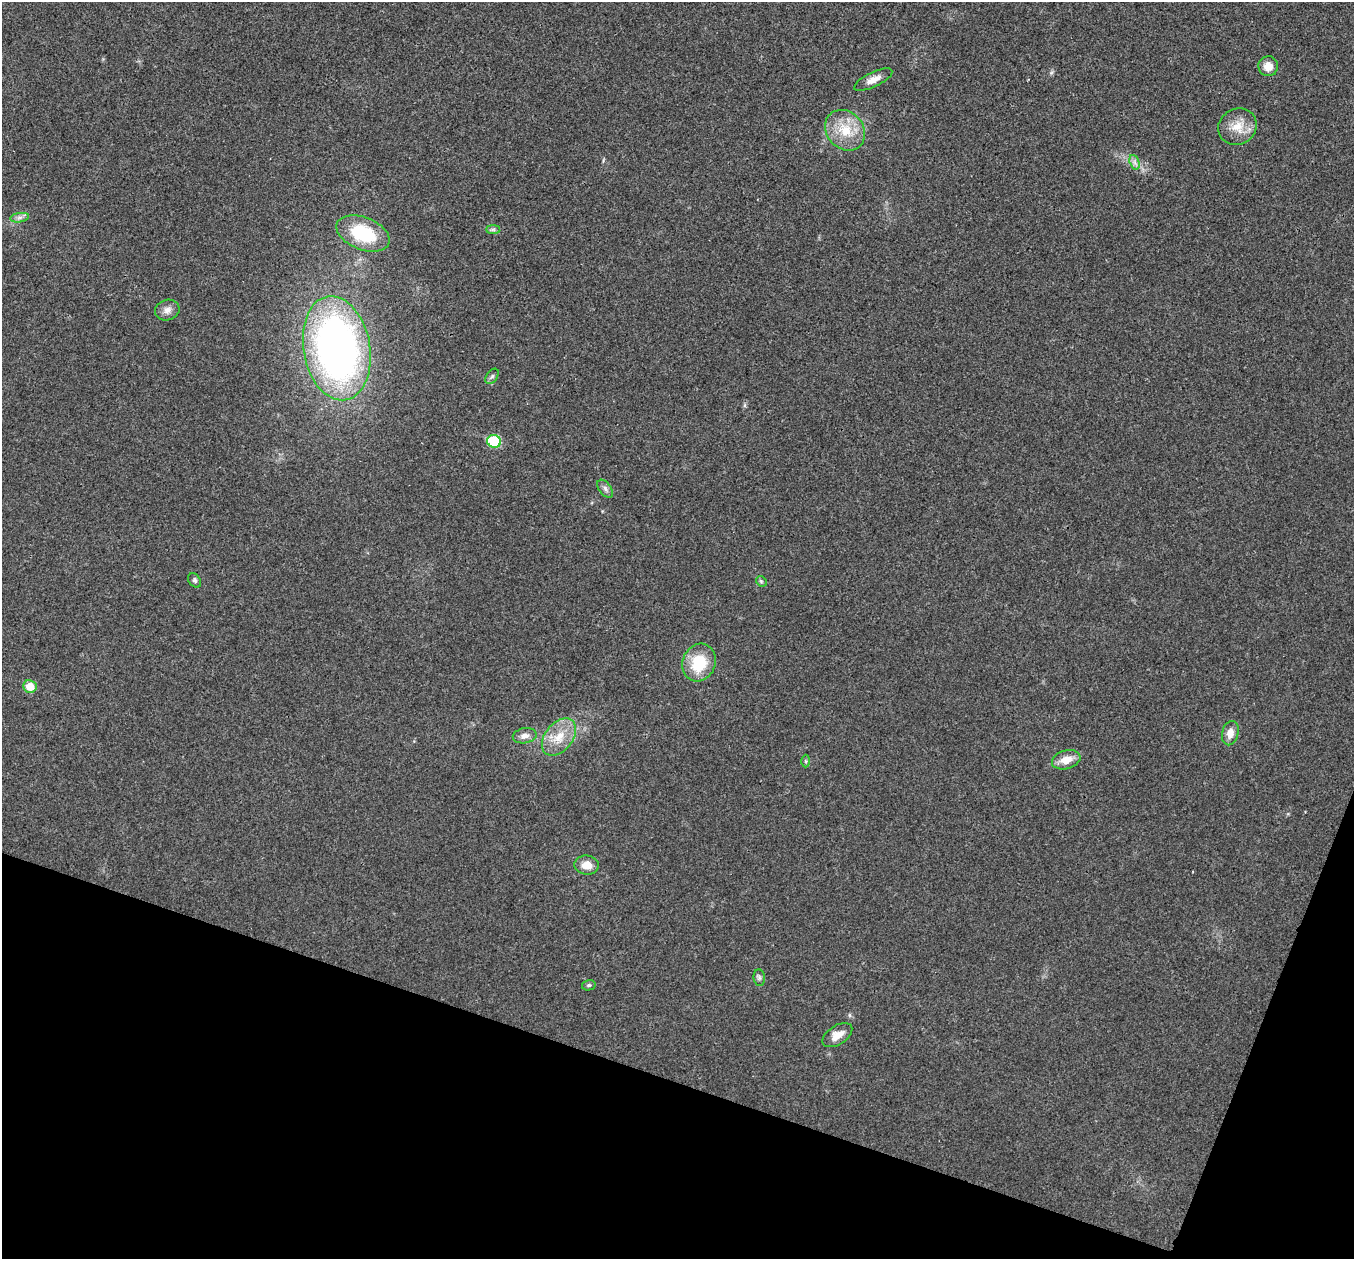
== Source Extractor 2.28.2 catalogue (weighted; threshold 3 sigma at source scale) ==
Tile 15 of 4 x 4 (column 3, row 4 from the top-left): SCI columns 2707-4058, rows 136-1392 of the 5416 x 5431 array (HDU 1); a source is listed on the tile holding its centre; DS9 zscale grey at full resolution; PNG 1356 x 1261 px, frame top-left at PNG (2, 2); each listed source drawn as its Kron ellipse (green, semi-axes under 4 px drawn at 4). Shown black and unused: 17% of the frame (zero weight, under 3 of 4 exposures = <1% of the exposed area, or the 3 px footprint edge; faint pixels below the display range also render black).
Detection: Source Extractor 2.28.2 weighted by HDU 2 'WHT'; one run over the whole footprint, this tile lists its part. Background 0.0214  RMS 0.0052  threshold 0.0235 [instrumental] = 3 sigma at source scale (4.5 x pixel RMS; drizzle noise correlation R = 1.50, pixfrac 1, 0.05/0.05 arcsec/px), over >= 5 px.
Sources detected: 26; all 26 listed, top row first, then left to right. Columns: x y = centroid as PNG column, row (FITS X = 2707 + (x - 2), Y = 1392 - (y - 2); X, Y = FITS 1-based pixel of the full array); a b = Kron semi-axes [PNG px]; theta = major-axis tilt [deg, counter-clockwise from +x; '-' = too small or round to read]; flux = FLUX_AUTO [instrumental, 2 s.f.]
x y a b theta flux
1268 66 10 10 - 5.3
873 80 21 7 25 4.5
1237 127 20 18 30 9.6
845 130 22 18 -48 15
1134 162 7 4 -71 1.6
20 218 9 4 9 1.6
493 230 7 4 0 1.1
363 233 28 16 -21 30
167 310 12 10 19 3.3
337 348 53 33 -80 280
492 376 8 5 54 1.4
494 441 7 6 - 31
605 489 10 6 -53 1.8
195 580 8 5 -55 1.2
761 581 6 4 -45 0.79
699 663 19 16 69 19
30 686 7 6 - 7.7
1230 733 12 8 76 4.5
525 736 12 7 9 3.1
559 737 21 14 51 11
1066 760 14 9 16 6.5
806 761 6 4 -88 0.71
587 865 12 9 -5 6.1
759 978 8 5 -83 1.4
589 985 7 5 13 0.91
837 1035 17 9 33 5.3